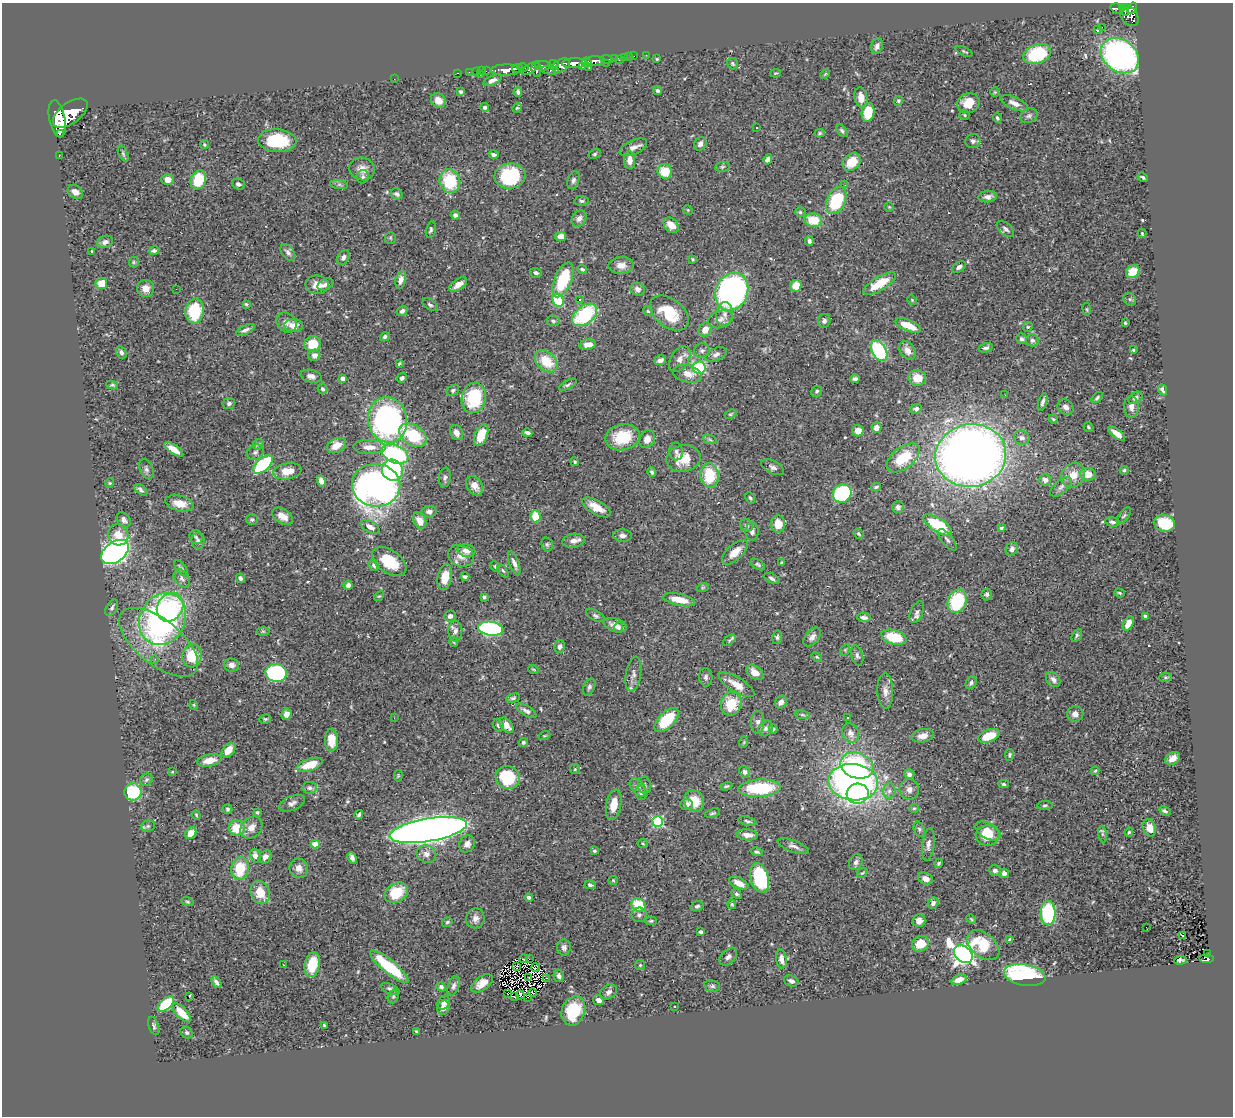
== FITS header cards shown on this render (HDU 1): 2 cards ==
NAXIS1  =                 1231
NAXIS2  =                 1114

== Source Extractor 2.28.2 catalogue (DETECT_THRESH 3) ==
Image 1231 x 1114 px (HDU 1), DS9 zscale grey, 1 PNG px = 1 image px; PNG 1235 x 1118 px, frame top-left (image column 1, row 1114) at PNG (2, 3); each listed source drawn as its Kron ellipse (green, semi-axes under 4 px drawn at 4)
Background 0.624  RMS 0.036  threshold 0.107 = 3 sigma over >= 5 px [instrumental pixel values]
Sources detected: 533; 2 with non-positive FLUX_AUTO (blend fragments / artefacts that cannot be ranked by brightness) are neither listed nor drawn; of the other 531, the 500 brightest by FLUX_AUTO listed and drawn (31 fainter detections omitted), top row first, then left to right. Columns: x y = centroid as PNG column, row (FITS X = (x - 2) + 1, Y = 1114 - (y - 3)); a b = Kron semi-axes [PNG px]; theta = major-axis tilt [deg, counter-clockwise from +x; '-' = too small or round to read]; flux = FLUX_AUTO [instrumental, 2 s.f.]
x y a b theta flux
1117 8 7 5 -15 130
1122 8 3 3 - 99
1132 8 6 4 58 330
1125 12 4 3 - 52
1129 15 12 8 -57 520
1102 27 2 2 - 940
1097 30 3 2 - 28
877 46 8 5 69 11
964 51 9 3 -23 3
1037 54 14 9 19 140
646 55 2 2 - 8.6
634 56 2 2 - 9.5
1120 56 20 16 -36 730
624 57 4 3 - 45
629 57 2 2 - 7.1
607 59 6 3 -7 130
615 59 4 3 - 210
657 59 4 3 - 2.4
619 60 3 2 - 8.4
595 61 9 4 -1 920
587 62 5 3 - 680
574 63 12 5 2 2300
606 63 2 2 - 34
553 64 5 3 - 200
733 64 6 5 - 4.3
561 65 9 6 29 720
543 66 8 4 -1 460
523 67 6 3 0 530
582 67 3 3 - 150
517 68 5 3 - 640
531 68 10 4 34 310
589 68 3 2 - 18
536 69 7 4 -86 480
506 70 15 5 1 1300
550 70 9 4 -5 200
482 71 3 2 - 10
486 71 2 2 - 7.8
469 72 2 2 - 9.9
476 72 2 2 - 11
458 73 3 2 - 17
776 73 5 3 - 2.4
825 74 5 3 - 2.3
480 75 3 3 - 55
394 79 2 2 - 80
492 80 10 4 24 9.9
658 90 4 3 - 4.8
461 92 4 3 - 5.3
518 92 5 4 - 5.9
995 92 4 4 - 2.4
861 97 10 6 -80 18
438 100 8 6 -42 24
898 101 5 4 - 3.4
968 103 11 10 - 39
1014 103 14 6 -24 17
485 107 4 4 - 5.2
517 108 5 4 - 2.5
868 112 9 6 81 71
70 113 20 10 36 4500
965 115 5 4 - 3
1029 116 9 7 27 7.3
997 118 5 3 - 3.6
57 119 19 8 -79 3700
757 128 3 2 - 9
842 131 7 4 -50 5.7
60 133 2 2 - 6900
820 133 5 4 - 3.4
277 141 19 11 -3 120
973 141 7 7 - 7.7
700 144 7 6 - 12
204 145 5 4 - 3.4
633 147 15 7 24 14
123 154 8 4 -66 4.2
493 154 5 3 - 6.1
595 154 6 4 27 3.5
59 156 2 2 - 7.2
768 159 5 4 - 8.6
630 160 9 5 -88 20
852 162 10 8 38 50
722 167 7 5 8 3.9
362 169 13 11 -15 24
665 172 7 7 - 54
510 176 15 12 5 170
363 177 7 6 - 5.7
1143 177 5 3 - 3.5
168 180 6 5 - 22
198 180 10 7 66 84
573 180 9 5 69 6.8
450 181 12 10 -73 120
238 184 7 5 -20 6.4
339 185 9 4 -8 5.8
845 185 3 2 - 2.5
75 192 8 6 -34 16
397 194 6 5 - 6.7
988 197 9 5 6 10
836 200 14 9 65 160
582 201 7 5 -2 4.5
889 207 4 4 - 2.6
688 210 5 4 - 2.5
800 212 5 4 - 3.9
455 215 5 4 - 6.6
579 218 9 6 53 11
813 220 9 7 -10 55
671 225 8 6 -47 29
1005 229 10 6 -41 8.2
431 230 8 5 78 4.7
1142 233 4 3 - 3.9
561 236 5 4 - 24
390 238 6 5 - 3.7
809 241 5 4 - 6.3
105 242 8 6 23 9.5
92 251 3 3 - 3.2
154 251 5 4 - 5.9
288 252 9 6 -52 9.4
343 257 8 6 54 8.8
693 259 4 4 - 2.4
134 262 5 5 - 3.4
621 265 12 8 3 19
959 267 7 5 34 8
582 269 5 4 - 4
1133 272 7 6 - 38
536 273 6 5 - 6.1
401 280 9 5 75 13
563 280 18 8 68 130
101 284 6 5 - 35
325 284 8 5 25 8.3
879 284 19 7 31 69
317 285 11 9 -6 23
458 285 10 5 34 15
796 286 6 6 - 31
146 288 9 8 - 18
176 289 2 2 - 16
638 289 7 6 - 10
732 292 19 16 66 810
1130 299 7 5 -44 5.2
558 300 7 5 -62 140
579 300 3 3 - 5
912 300 5 3 - 2.4
246 304 4 4 - 2.8
430 305 8 5 -32 5.5
1087 309 6 3 -81 2.6
195 311 12 9 82 130
402 311 6 4 34 5.5
648 311 5 4 - 3.1
669 313 22 14 -38 87
725 314 12 8 87 16
585 315 14 9 38 190
720 319 13 8 20 14
553 321 6 5 - 4.4
824 321 7 6 - 6.9
286 323 11 9 -44 13
1125 323 3 3 - 2.8
293 326 9 6 -5 24
908 326 13 5 -22 50
1028 327 5 4 - 2.9
245 330 10 4 25 8.4
705 330 7 6 - 23
385 337 5 4 - 4.8
1021 339 5 5 - 5.8
1032 340 7 6 - 6.4
313 344 8 8 - 58
588 345 8 5 6 21
986 348 7 4 14 7.6
907 350 10 7 -53 17
1133 350 3 3 - 2.6
702 351 8 7 - 7
879 351 11 7 -61 220
121 352 6 5 - 6.8
716 354 11 6 24 9.2
314 355 6 5 - 14
680 359 14 9 57 17
660 360 6 4 19 13
546 361 13 9 -42 70
399 363 4 3 - 3.8
699 368 6 6 - 190
687 374 15 8 -14 21
311 376 10 6 -14 11
402 378 5 4 - 6.3
917 378 9 8 - 37
343 379 4 4 - 18
855 379 5 4 - 8.1
112 385 6 4 -8 3.7
568 385 9 4 28 5.1
323 389 5 5 - 5.2
453 390 6 5 - 5
1162 390 6 4 -67 7.5
817 391 6 5 - 4.7
1005 395 2 2 - 2.5
474 398 15 12 80 130
1097 398 7 4 45 4.1
1136 398 8 5 35 7.6
1043 402 9 4 73 8.1
229 404 6 5 - 5.8
1066 407 8 7 - 12
1131 407 11 7 -87 13
916 409 6 4 22 6.7
731 414 6 3 26 2.6
1053 419 5 3 - 2.9
388 420 23 19 -77 590
1088 427 5 4 - 3.9
876 428 5 5 - 18
858 431 5 5 - 23
456 433 8 6 -61 14
527 433 5 3 - 7.6
1117 433 10 4 -39 20
413 435 15 10 -34 110
481 435 11 6 68 52
622 437 17 13 11 84
1022 438 8 7 - 9.8
647 439 9 7 61 17
710 440 7 4 -20 4
258 444 6 4 45 3.7
336 445 10 7 26 33
369 447 16 7 -1 25
174 449 11 4 -34 22
676 451 9 7 -88 6.8
255 452 9 7 35 8.3
395 454 14 9 -23 290
971 456 36 31 10 2800
683 458 17 13 10 52
903 458 19 10 38 88
575 462 4 3 - 3.1
263 465 12 6 42 250
773 467 12 6 -27 8.6
146 469 10 6 -66 8
392 470 11 10 - 280
1124 470 4 4 - 3.6
287 471 14 8 9 37
652 472 5 4 - 4.6
1088 474 8 6 -4 38
1073 475 13 11 51 35
710 476 12 9 -85 95
445 477 10 6 82 7.2
1045 480 6 5 - 14
321 481 6 4 -63 14
110 483 4 4 - 2.4
376 485 24 21 -6 1200
475 486 10 7 -57 23
876 487 5 3 - 4.1
1061 487 13 6 41 10
141 490 7 4 -37 5.9
842 493 10 9 - 210
750 498 6 4 -62 3.6
179 503 14 7 -14 36
596 507 16 7 -29 34
898 507 6 5 - 7
429 511 7 6 - 11
282 516 12 7 -32 22
535 516 6 5 - 46
1124 516 10 5 51 5.1
124 520 8 6 -56 8.8
252 520 6 5 - 5.5
420 521 8 6 -61 24
1113 522 7 4 -8 6.4
1164 523 11 8 -13 96
778 524 8 7 - 32
747 525 6 6 - 6.8
938 525 16 7 -33 130
370 527 10 5 -29 15
1001 528 4 3 - 4
752 531 9 6 86 9.9
858 534 5 4 - 3.6
118 535 11 9 -50 31
622 536 9 6 -5 8.7
196 537 7 6 - 5.8
947 540 13 5 -51 7.7
198 541 8 6 -84 8.5
573 541 11 7 8 13
547 544 7 5 -75 4.9
1012 549 7 6 - 7.8
466 551 9 6 -12 18
115 552 15 10 35 1200
735 552 16 7 43 30
461 556 13 10 -21 25
389 562 19 11 -35 72
514 563 12 5 -70 11
781 563 3 3 - 2.4
374 565 6 4 -68 5.7
758 565 8 4 -33 4.5
495 567 5 3 - 3
181 568 9 5 -54 5.2
503 571 8 4 -53 4.2
445 577 13 7 79 38
465 577 4 3 - 4.8
182 578 10 7 -55 10
240 578 5 4 - 6.7
772 578 8 4 -25 5.7
348 585 5 4 - 9
703 587 6 4 19 3.5
1120 593 5 4 - 3.9
987 594 6 5 - 4.7
379 596 6 3 42 2.6
484 597 4 3 - 4
679 600 17 5 -12 41
957 601 12 9 68 170
170 607 15 12 58 110
112 608 9 5 59 5.6
917 612 11 6 67 10
450 616 6 5 - 9.9
595 616 10 5 -28 5.8
1145 616 3 3 - 8.3
864 618 7 4 -6 8.9
163 619 27 22 62 670
1128 623 8 4 63 25
615 625 12 6 -17 17
619 627 6 4 68 6.5
491 629 12 7 -7 420
263 631 6 4 -1 3.6
455 631 10 7 87 9.6
1077 635 7 4 62 4.4
777 637 7 5 82 4.7
812 637 11 7 50 12
894 637 13 7 -15 80
729 640 7 4 38 3.5
159 642 47 22 -39 150
454 642 5 3 - 2.2
560 646 6 5 - 9.1
845 650 6 4 56 3.1
192 656 12 10 75 73
857 656 10 6 -75 7.1
817 657 5 4 - 3.4
155 659 3 3 - 3.6
232 665 7 6 - 12
533 669 5 3 - 2.3
276 673 10 9 - 330
755 673 9 6 -33 25
633 674 17 7 80 14
706 677 9 6 -88 6.9
1165 677 6 4 6 3.2
1053 679 8 6 -47 9.8
971 683 7 5 61 6
737 685 20 7 -31 30
589 687 9 5 65 6.2
885 691 18 8 -89 18
513 698 7 4 15 4.3
781 702 7 5 51 12
731 704 12 10 72 70
194 705 5 3 - 2.4
526 711 11 5 -30 8.7
286 714 5 5 - 12
1075 714 8 8 - 14
802 715 7 4 -8 4.1
848 717 3 2 - 2.4
394 718 3 2 - 2.4
265 719 6 4 13 3.9
667 720 15 7 45 98
758 722 11 6 -89 9.1
498 725 6 5 - 6.5
506 725 9 5 -51 23
765 728 8 7 - 7.4
773 729 4 3 - 3.5
850 733 10 8 -61 15
544 736 6 3 19 2.2
923 736 11 6 11 18
989 736 11 6 20 52
331 740 11 6 -88 32
523 742 5 4 - 4.8
744 742 6 3 72 2.5
228 750 8 5 53 26
1009 755 6 4 81 4
1172 758 8 5 34 14
209 760 12 6 11 30
310 765 13 6 18 46
857 766 17 12 -21 290
575 769 5 5 - 4.1
1095 771 4 3 - 2.5
172 772 4 3 - 2.6
745 772 6 5 - 7
909 774 5 5 - 7.2
398 776 6 4 81 2.8
508 778 12 11 - 120
146 780 6 5 - 4.9
853 782 25 18 -6 970
1004 784 5 4 - 4.3
644 785 8 6 -82 6
726 786 6 3 17 3.5
638 787 10 6 -51 10
310 788 7 6 - 6.7
760 788 21 8 3 150
909 789 10 9 - 14
889 791 7 6 - 9
133 792 8 8 - 130
641 793 7 5 -81 6.5
858 794 11 10 - 240
694 801 11 9 -60 49
292 803 13 7 24 10
686 804 6 5 - 9.4
614 805 15 7 79 39
1045 805 8 3 5 3.5
914 808 5 4 - 3
228 809 5 5 - 4.2
1165 811 6 4 -27 5.3
257 812 4 4 - 3.5
712 813 8 4 18 4
196 815 5 4 - 2.5
359 815 5 4 - 5.4
658 821 5 5 - 240
747 821 9 4 -14 4.7
148 826 7 5 14 5
251 827 12 9 46 22
237 828 8 7 - 60
1149 828 9 6 -70 26
919 829 8 5 -71 5
428 830 39 11 10 3600
988 831 13 8 -29 32
1129 832 4 3 - 2.9
191 833 6 5 - 29
1102 834 8 4 -81 4.5
747 835 10 5 -6 17
987 835 12 10 1 46
643 843 5 4 - 3
315 844 4 4 - 37
467 844 9 7 58 13
928 845 16 6 82 12
793 846 16 6 -20 11
594 851 4 4 - 3.5
757 852 6 4 -16 4.4
426 854 10 8 -19 13
255 856 7 5 -75 13
265 857 7 6 - 11
352 858 6 4 -67 7.4
856 862 8 6 65 7.5
939 863 4 3 - 3
240 868 11 8 80 74
299 868 10 9 - 15
995 871 6 5 - 7.4
862 873 5 3 - 2.6
1004 873 5 4 - 10
760 878 15 9 -75 190
925 879 8 5 -20 15
613 880 5 4 - 2.6
739 883 10 5 -26 23
590 885 5 3 - 6.3
260 892 12 9 -68 41
396 893 12 9 31 75
736 894 5 4 - 4
529 897 4 3 - 4.9
187 902 6 4 -19 3
933 903 6 5 - 8.7
732 904 5 4 - 2.9
638 905 7 6 - 82
697 906 7 4 19 5.2
1048 913 12 7 -90 220
639 915 7 7 - 7.4
475 918 10 9 - 13
971 919 6 3 -45 2.6
651 921 6 4 2 3.6
919 921 6 6 - 14
447 922 6 4 32 4.3
1146 927 3 2 - 3.4
701 932 4 3 - 6.8
1182 936 3 3 - 28
1010 939 4 4 - 3.1
920 944 9 7 31 49
983 945 18 12 -41 89
564 948 8 7 - 8.6
963 954 10 7 -40 1600
1208 954 3 2 - 8.6
728 957 10 6 47 8.5
524 959 4 2 - 3.8
529 959 2 2 - 3.3
781 959 10 5 -79 15
1207 959 7 4 0 99
1180 960 6 4 5 2.9
283 965 3 2 - 2.2
312 965 12 7 79 68
640 965 5 5 - 3.3
516 966 3 3 - 3.5
389 967 24 6 -40 130
535 967 4 4 - 3.4
1025 975 21 10 -9 260
559 976 6 5 - 6.4
529 977 2 2 - 2.3
547 978 3 2 - 14
959 980 8 4 20 21
791 981 7 5 -22 11
216 982 6 3 -53 8.1
482 983 12 7 34 22
453 986 10 5 70 7.7
712 986 8 5 -9 5.9
441 987 5 4 - 5.8
390 989 10 5 -24 6.3
609 992 9 6 34 10
507 993 2 2 - 4.2
532 993 4 2 - 2.2
520 995 4 3 - 3.3
393 996 7 5 69 4.8
189 997 3 2 - 26
515 997 4 3 - 3.9
528 997 2 2 - 2.4
599 1000 6 4 -29 11
444 1003 7 6 - 9.4
166 1004 9 5 42 110
674 1006 3 3 - 6.2
443 1007 7 6 - 20
573 1011 15 11 70 110
182 1013 12 5 -47 48
324 1025 3 3 - 2.5
154 1026 9 5 -73 4.8
417 1032 4 3 - 3.3
187 1033 6 5 - 5.4
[31 fainter detections neither listed nor drawn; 2 non-positive-flux detections neither listed nor drawn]